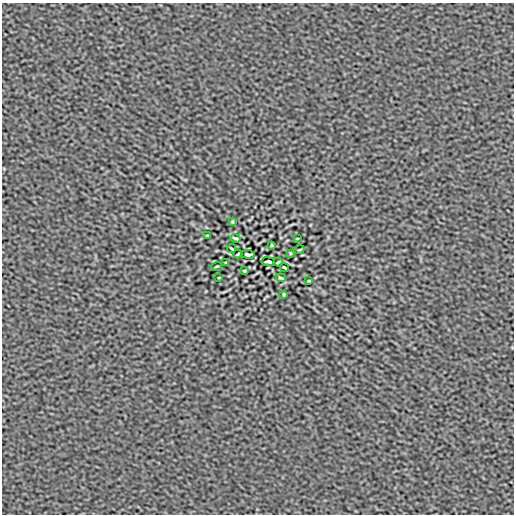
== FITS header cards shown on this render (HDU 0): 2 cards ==
NAXIS1  =                  512
NAXIS2  =                  512

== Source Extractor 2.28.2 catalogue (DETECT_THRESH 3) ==
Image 512 x 512 px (HDU 0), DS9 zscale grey, 1 PNG px = 1 image px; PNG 516 x 516 px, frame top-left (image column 1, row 512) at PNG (2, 3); each listed source drawn as its Kron ellipse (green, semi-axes under 4 px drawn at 4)
Background -7.44e-09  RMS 8.1e-07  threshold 2.43e-06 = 3 sigma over >= 5 px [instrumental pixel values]
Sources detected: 20; all 20 listed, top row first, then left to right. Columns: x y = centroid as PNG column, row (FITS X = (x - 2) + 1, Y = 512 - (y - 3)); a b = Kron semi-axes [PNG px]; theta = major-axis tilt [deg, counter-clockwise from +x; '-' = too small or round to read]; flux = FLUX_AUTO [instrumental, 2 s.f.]
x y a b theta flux
232 222 3 2 - 5.5e-05
207 235 3 2 - 4.1e-05
235 238 5 3 - 8.5e-05
297 238 3 2 - 3.8e-05
272 245 3 2 - 4.7e-05
232 249 4 2 - 5.9e-05
299 250 5 2 - 5.2e-05
290 253 3 2 - 4.9e-05
238 254 4 2 - 6.2e-05
248 254 6 3 -6 9.8e-05
268 262 6 3 -6 9.8e-05
278 262 4 2 - 6.2e-05
226 263 3 2 - 4.9e-05
217 266 5 2 - 5.2e-05
284 267 4 2 - 5.9e-05
244 271 3 2 - 4.8e-05
219 278 3 2 - 3.9e-05
281 278 5 3 - 8.5e-05
309 281 3 2 - 4.1e-05
284 294 3 2 - 5.5e-05